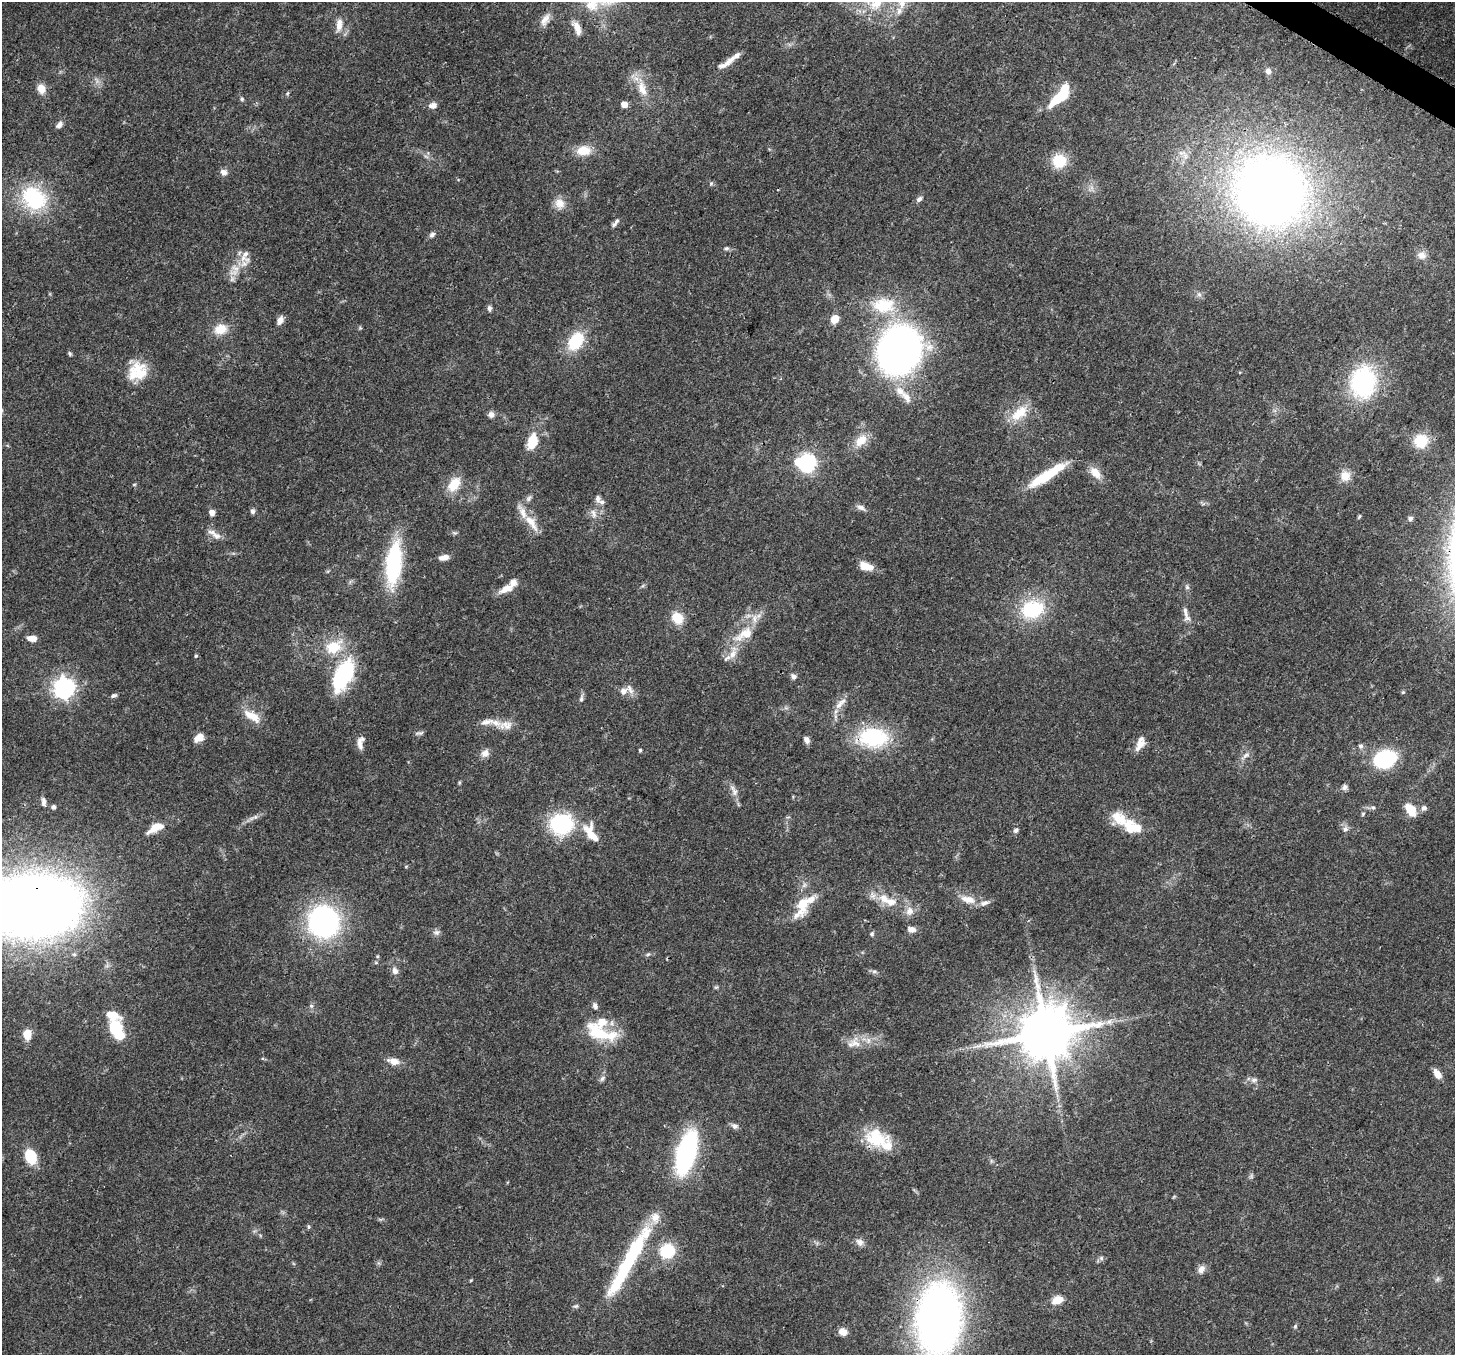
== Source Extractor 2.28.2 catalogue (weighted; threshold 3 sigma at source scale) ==
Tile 10 of 4 x 4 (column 2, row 3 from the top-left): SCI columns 1531-2983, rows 1712-3064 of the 5962 x 6060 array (HDU 1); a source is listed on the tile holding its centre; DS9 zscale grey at full resolution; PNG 1457 x 1357 px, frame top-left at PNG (2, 2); no overlay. Shown black and unused: <1% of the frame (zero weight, under 3 of 4 exposures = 8% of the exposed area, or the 3 px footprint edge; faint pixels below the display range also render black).
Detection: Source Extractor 2.28.2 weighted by HDU 2 'WHT'; one run over the whole footprint, this tile lists its part. Background 0.0534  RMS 0.003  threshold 0.0133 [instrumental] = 3 sigma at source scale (4.5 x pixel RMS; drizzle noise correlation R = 1.50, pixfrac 1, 0.0396/0.0396 arcsec/px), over >= 5 px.
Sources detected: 181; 1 too faint to see at this stretch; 3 inside a brighter object's white glare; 1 long thin detection or spike segment (spike, bleed or trail) — not listed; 23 inside a brighter listed object's ellipse — not listed separately; the other 153 listed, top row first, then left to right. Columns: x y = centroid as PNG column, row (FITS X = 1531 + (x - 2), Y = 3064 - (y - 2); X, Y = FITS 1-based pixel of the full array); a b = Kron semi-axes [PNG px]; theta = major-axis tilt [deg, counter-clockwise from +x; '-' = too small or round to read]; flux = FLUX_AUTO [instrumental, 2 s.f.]
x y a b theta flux
902 3 19 10 82 4.4
545 20 19 9 60 2.5
339 25 19 8 83 2.8
577 28 19 8 -66 2.8
730 60 29 6 35 3.4
1268 71 8 7 - 1.2
41 89 12 10 -69 2.9
642 89 23 12 -71 5.5
287 93 6 5 - 0.45
1060 98 23 8 35 12
242 99 7 5 -76 0.54
433 105 10 7 12 1.7
624 105 5 5 - 2.8
59 125 10 6 49 1.3
583 150 19 12 3 5.1
1059 161 15 15 - 8.1
224 172 9 8 - 1.5
711 183 6 5 - 0.51
1270 191 54 52 -44 300
34 198 37 29 -35 22
919 199 8 5 45 1
560 203 15 13 -39 3.1
614 224 9 5 38 0.82
432 235 7 6 - 0.96
726 248 6 6 - 0.63
1422 255 12 10 -4 2.1
244 264 29 11 48 4.6
1199 294 8 5 -53 0.9
883 305 35 23 -1 15
489 308 7 5 -87 0.84
835 319 7 6 - 5.3
280 320 11 7 69 1.6
360 328 5 5 - 0.36
220 329 18 14 18 4.6
576 341 23 14 59 12
899 350 36 31 58 160
70 354 6 4 -59 0.49
139 371 26 20 -69 8.4
1363 382 36 28 84 34
900 391 15 10 -42 3.5
1019 413 28 14 40 7.3
491 414 7 6 - 1.4
861 440 20 13 45 4.7
532 441 16 10 75 7.2
1421 441 17 16 - 7.3
807 463 8 7 - 85
1095 473 18 10 -49 3.5
1046 475 47 9 32 13
1345 476 14 13 - 3.5
454 484 19 12 54 6
528 498 9 6 51 0.95
598 499 10 8 -76 1.2
861 508 13 7 -23 1.3
253 511 6 5 - 1
212 512 6 5 - 2
594 514 15 7 -75 1.8
1359 517 7 3 62 0.38
1410 519 6 6 - 0.9
531 522 31 11 -55 5.1
454 533 8 5 -19 0.56
217 536 12 9 -13 1.9
444 557 11 6 11 1.9
393 564 44 15 84 31
866 566 17 9 -18 3.6
1187 587 8 5 -88 0.72
506 589 22 9 23 3.5
1032 609 28 20 16 19
1185 611 18 6 -77 1.9
677 618 11 10 - 6.8
744 634 32 15 29 8.2
32 638 10 6 -5 2.7
333 647 19 14 29 9.3
733 654 21 9 71 3.7
196 656 5 4 - 0.4
343 676 35 16 63 29
793 677 7 6 - 1.1
64 688 8 8 - 160
623 691 11 9 34 1.9
1403 692 5 5 - 0.41
114 696 8 5 21 0.73
581 699 9 5 81 0.9
840 704 22 8 46 2.7
252 716 27 11 -32 4.8
506 725 21 12 2 3.6
420 733 11 5 8 0.73
873 737 33 21 -3 25
199 738 13 8 36 2.4
806 740 9 6 -67 1.3
360 742 17 7 83 2
1140 744 19 9 52 2.9
1361 746 7 6 - 0.88
640 750 4 4 - 0.38
485 753 11 10 - 1.9
1245 755 10 6 39 1.3
1385 759 20 14 20 28
1344 787 8 7 - 0.95
734 791 20 8 -62 2.1
44 802 12 6 -81 1.3
53 807 5 5 - 0.9
1373 807 6 5 - 0.52
1424 808 8 7 - 1.1
1411 810 14 9 -54 5.9
1363 814 5 4 - 0.39
255 817 11 5 22 1.2
1119 818 31 15 -31 7.3
561 824 25 22 10 25
156 828 18 8 27 5.1
1345 829 8 7 - 1.2
1016 830 6 5 - 0.88
591 835 27 13 -72 5.6
884 899 17 12 -40 4.6
968 899 21 9 -14 4
803 904 33 13 70 10
33 905 77 50 4 420
909 911 11 10 - 2.5
323 922 25 23 -79 74
911 929 10 7 -15 1.7
436 932 10 7 5 1.1
872 934 6 5 - 0.62
648 954 6 4 42 0.49
395 971 10 7 -61 1.5
874 972 7 4 1 0.65
716 987 6 4 18 0.4
311 1006 6 5 - 0.61
595 1006 9 6 -65 0.98
113 1015 21 14 -41 6.2
1109 1021 10 6 37 1.3
115 1028 8 7 - 16
598 1032 38 19 -35 12
27 1034 9 7 87 4.5
1045 1034 16 15 - 2000
856 1043 21 14 -41 4.3
393 1061 13 7 -13 3.1
1437 1074 12 7 -57 2.4
602 1078 9 5 46 0.86
1254 1080 10 6 7 1.1
735 1126 9 8 - 1.1
876 1138 29 21 -13 13
686 1153 30 12 74 68
30 1156 14 10 -73 11
309 1227 6 5 - 0.43
860 1242 11 9 -38 1.6
667 1251 18 17 - 11
1101 1258 7 5 -49 0.7
629 1261 89 12 61 36
1201 1269 12 8 56 1.8
1438 1279 7 4 71 0.59
471 1280 5 3 - 0.27
1057 1300 13 8 22 4
576 1306 7 5 3 0.57
939 1319 58 37 88 200
1295 1326 6 5 - 0.46
843 1332 8 7 - 2.5
Overlapping masked pixels (flux is a lower limit): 2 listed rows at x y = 33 905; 939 1319
Isophote crosses this tile's border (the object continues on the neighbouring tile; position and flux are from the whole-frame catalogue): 3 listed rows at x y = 902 3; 33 905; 939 1319